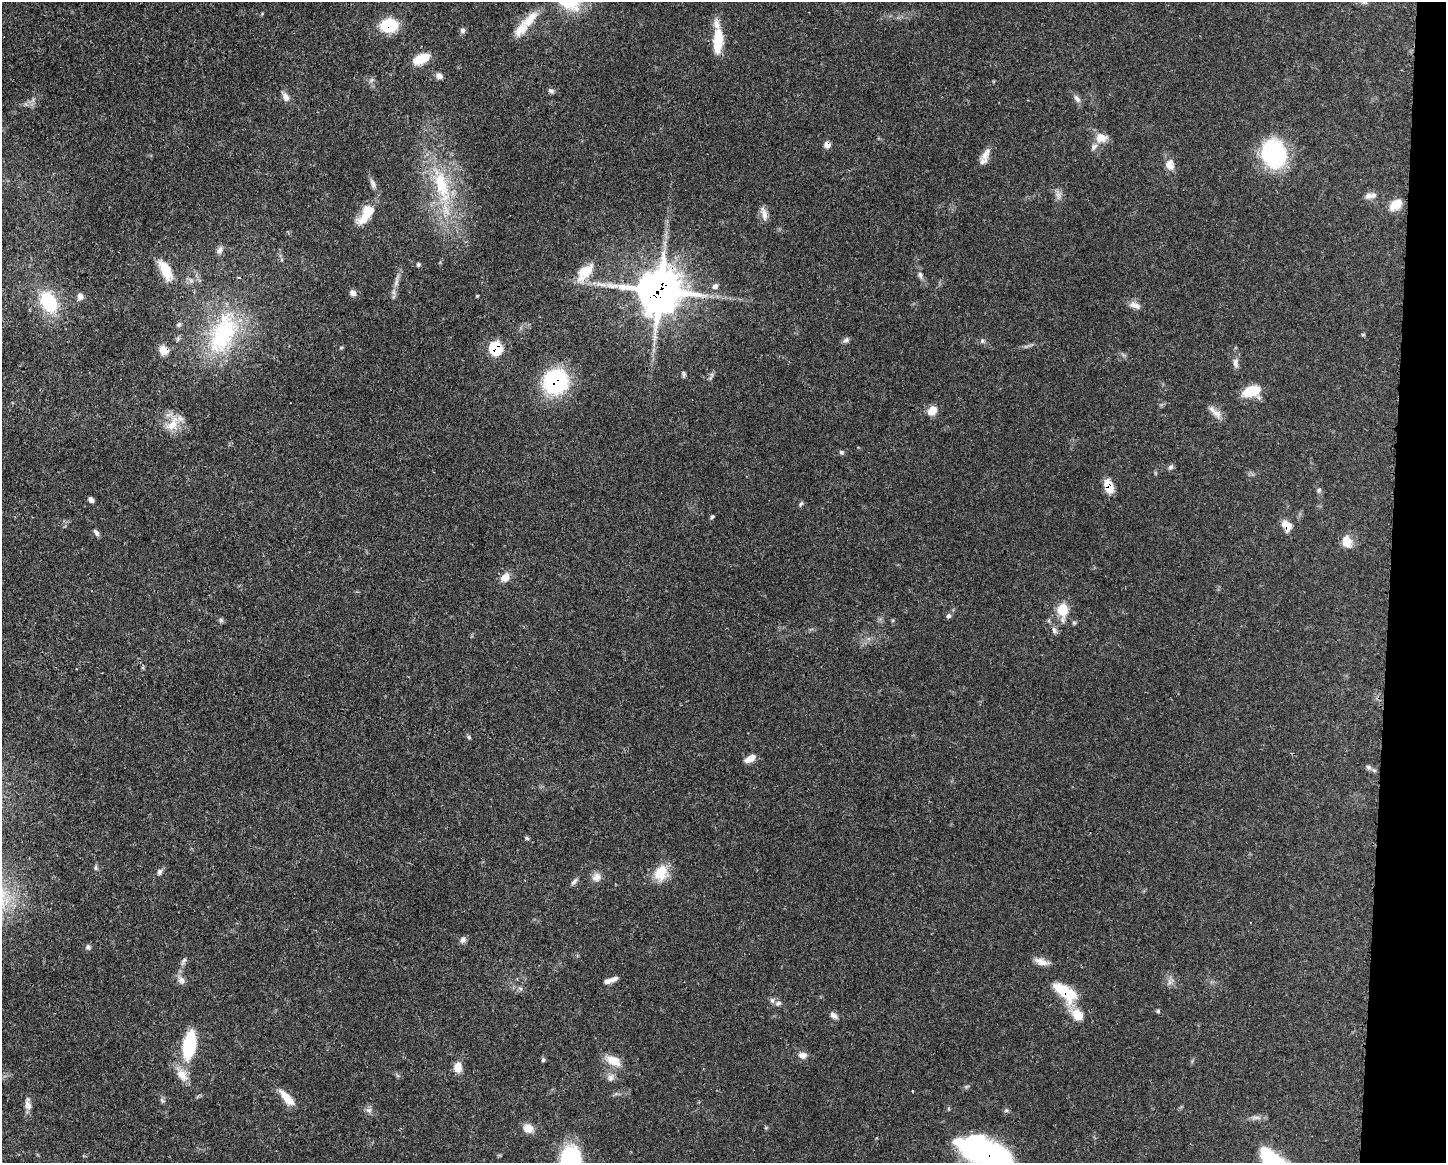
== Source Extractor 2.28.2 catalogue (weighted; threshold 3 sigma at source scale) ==
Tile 6 of 3 x 4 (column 3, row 2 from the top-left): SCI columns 3007-4450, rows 2321-3481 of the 4678 x 4645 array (HDU 1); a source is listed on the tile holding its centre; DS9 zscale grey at full resolution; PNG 1448 x 1165 px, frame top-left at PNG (2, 2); no overlay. Shown black and unused: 4% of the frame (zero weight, under 3 of 4 exposures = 1% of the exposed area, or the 3 px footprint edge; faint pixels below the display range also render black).
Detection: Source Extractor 2.28.2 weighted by HDU 2 'WHT'; one run over the whole footprint, this tile lists its part. Background 0.0581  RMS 0.0033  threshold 0.015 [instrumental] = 3 sigma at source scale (4.5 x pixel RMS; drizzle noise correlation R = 1.50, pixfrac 1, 0.05/0.05 arcsec/px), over >= 5 px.
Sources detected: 108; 1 too faint to see at this stretch — not listed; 6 inside a brighter listed object's ellipse — not listed separately; the other 101 listed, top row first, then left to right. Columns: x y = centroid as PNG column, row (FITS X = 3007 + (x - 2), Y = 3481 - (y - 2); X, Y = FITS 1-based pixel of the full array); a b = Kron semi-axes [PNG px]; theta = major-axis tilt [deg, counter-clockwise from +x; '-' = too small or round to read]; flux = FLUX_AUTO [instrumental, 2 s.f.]
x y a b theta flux
530 19 31 13 47 7.1
389 25 15 12 4 15
463 30 7 7 - 0.95
718 40 28 10 87 10
422 59 19 10 22 6.9
439 76 9 7 -43 1.4
371 80 8 5 45 0.73
551 91 9 6 -24 0.84
286 97 12 8 -59 2.1
1077 99 13 6 -53 1.4
1101 138 16 12 -2 3.7
827 144 8 7 - 1.9
985 154 19 9 67 3.1
1273 154 26 22 -75 39
1170 165 12 9 -74 3.3
373 183 15 6 -72 1.5
442 186 52 19 -75 25
1058 195 13 7 88 1.7
1370 196 17 8 7 2
1396 205 17 11 37 4.3
764 214 20 7 -79 2.3
365 216 24 12 53 7.4
220 250 11 7 60 1.3
418 264 5 5 - 0.58
166 270 30 12 -63 6.5
585 272 27 13 49 7.1
920 275 10 7 -68 1.2
396 281 18 6 84 2.3
715 286 9 7 39 1.3
660 290 15 15 - 990
353 293 8 7 - 1.6
80 296 8 7 - 1.7
477 296 5 3 - 0.26
48 302 23 15 -64 20
1135 305 18 8 -23 2.2
179 325 8 5 48 0.74
223 333 64 33 66 39
846 340 9 6 43 0.93
982 341 6 5 - 0.65
341 348 6 4 2 0.36
496 348 8 7 - 24
163 350 7 6 - 7.5
1235 363 14 7 -85 1.7
684 374 8 4 -86 0.63
556 381 22 21 - 39
1251 391 17 10 14 10
932 411 11 9 48 3.8
1215 412 23 8 -43 2.6
172 424 23 14 52 6.1
841 452 7 6 - 0.65
1171 467 8 6 50 0.85
1109 486 14 8 -72 5.7
1318 490 7 5 43 0.61
91 500 6 5 - 1.2
801 504 7 5 60 0.59
712 517 6 4 49 0.5
1287 525 13 9 -59 3.9
96 533 9 5 -56 1
1347 541 16 11 -70 4.1
505 577 10 8 56 3.6
1062 610 20 12 -89 7
949 616 7 6 - 0.82
221 620 7 6 - 0.64
1074 623 5 5 - 0.52
1054 630 10 5 -75 1.1
469 737 6 5 - 0.5
750 759 13 6 30 3
1368 767 8 6 -32 1
527 838 6 4 -23 0.52
96 868 8 5 -85 0.7
159 872 9 6 65 1
661 873 21 17 65 7.1
597 877 13 11 34 2.2
574 881 11 4 47 0.96
463 940 8 7 - 1.3
88 947 7 6 - 0.8
184 960 8 4 54 0.78
1041 962 20 8 -12 2.6
613 979 12 6 26 1.5
181 980 11 9 -59 1.7
1169 982 10 4 -82 1.1
520 988 6 4 -20 0.62
1065 992 29 12 -37 14
778 1003 9 6 21 1
1158 1011 5 4 - 0.43
833 1015 10 6 -42 1.4
1077 1015 17 13 -47 5.4
189 1045 28 12 81 22
802 1055 11 8 -4 2
543 1060 6 5 - 0.59
613 1061 21 12 -24 4.6
458 1067 11 8 88 3.6
182 1075 18 12 -53 4.3
611 1078 10 8 77 1.7
287 1098 22 8 -47 5.5
28 1105 13 8 -70 2
369 1110 9 5 24 1
1256 1117 17 4 0 1.4
528 1128 11 9 -31 3.7
986 1153 55 26 -25 76
570 1161 28 18 89 38
Overlapping masked pixels (flux is a lower limit): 10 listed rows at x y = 389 25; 827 144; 660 290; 496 348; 163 350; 556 381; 1109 486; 1287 525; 1065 992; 986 1153
Isophote crosses this tile's border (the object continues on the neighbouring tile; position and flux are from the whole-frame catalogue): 2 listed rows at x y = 986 1153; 570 1161